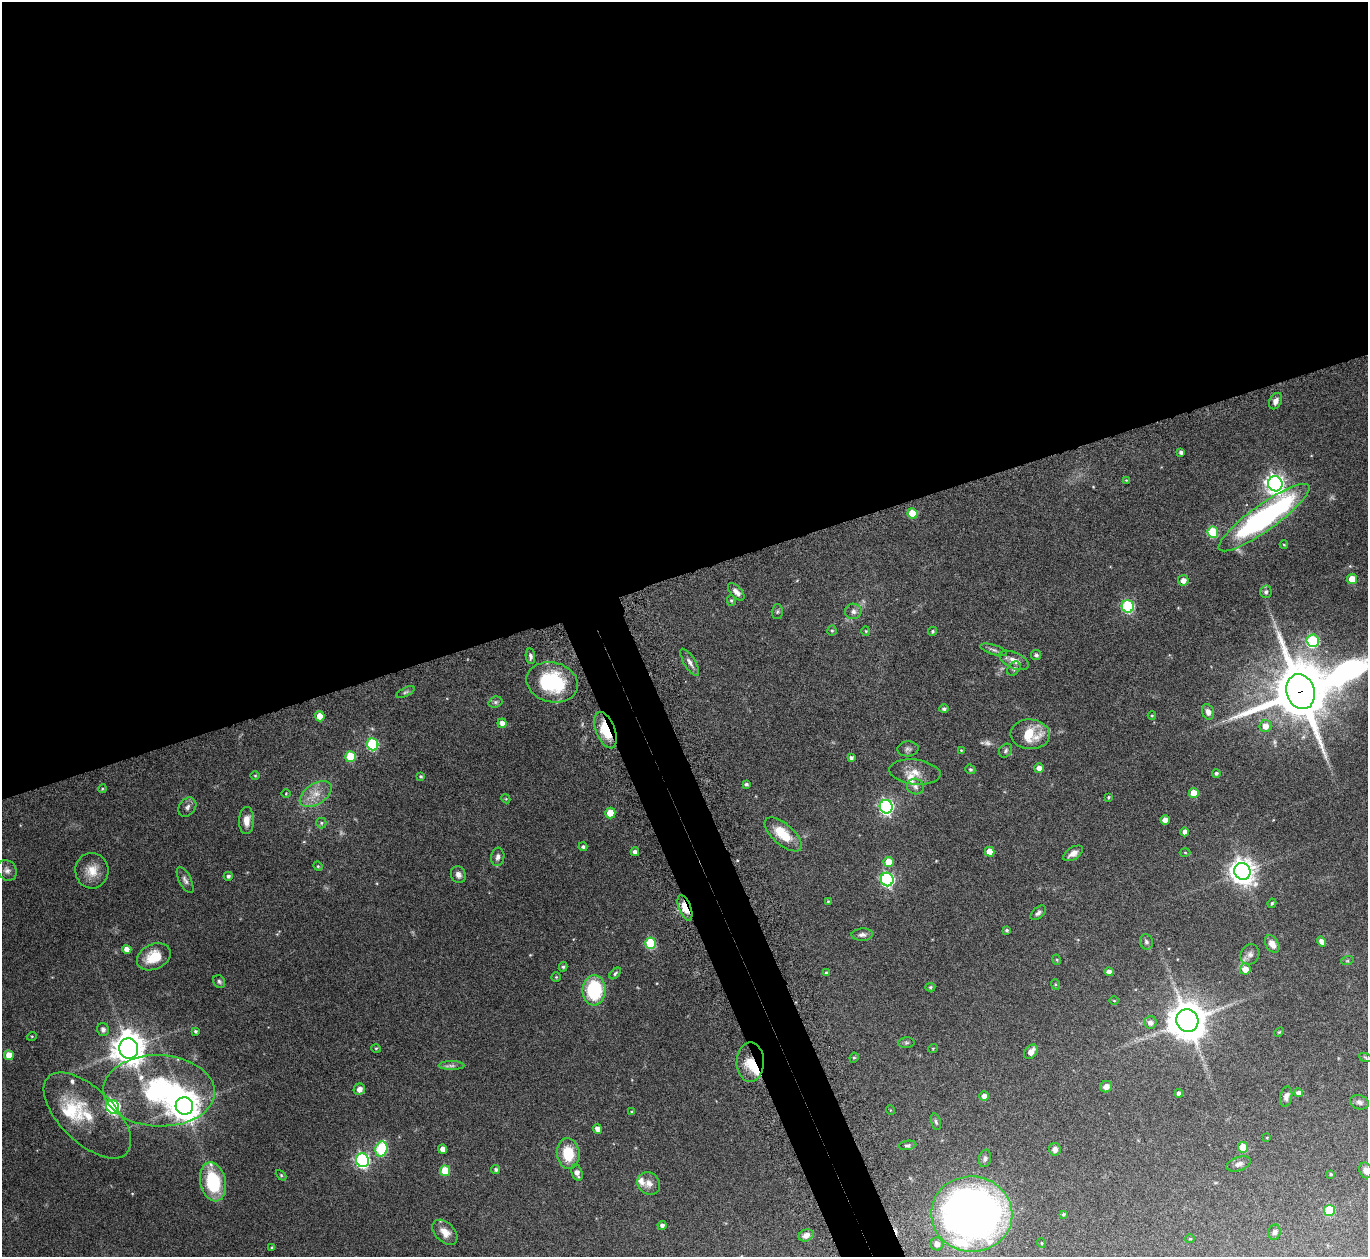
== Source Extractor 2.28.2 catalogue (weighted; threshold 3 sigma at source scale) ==
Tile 2 of 4 x 4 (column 2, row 1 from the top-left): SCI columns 1411-2776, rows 3959-5213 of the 5553 x 5541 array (HDU 1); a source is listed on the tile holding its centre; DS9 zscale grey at full resolution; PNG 1370 x 1259 px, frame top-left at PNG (2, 2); each listed source drawn as its Kron ellipse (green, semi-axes under 4 px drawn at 4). Shown black and unused: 48% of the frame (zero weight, under 8 of 15 exposures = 4% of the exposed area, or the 3 px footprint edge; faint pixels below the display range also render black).
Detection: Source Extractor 2.28.2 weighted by HDU 2 'WHT'; one run over the whole footprint, this tile lists its part. Background 0.0798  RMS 0.0027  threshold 0.0112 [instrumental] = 3 sigma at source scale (4.09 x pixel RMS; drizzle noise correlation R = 1.36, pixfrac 0.8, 0.05/0.05 arcsec/px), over >= 5 px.
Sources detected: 180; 3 too faint to see at this stretch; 2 inside a brighter object's white glare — neither listed nor drawn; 8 inside a brighter listed object's ellipse — not listed separately; the other 167 listed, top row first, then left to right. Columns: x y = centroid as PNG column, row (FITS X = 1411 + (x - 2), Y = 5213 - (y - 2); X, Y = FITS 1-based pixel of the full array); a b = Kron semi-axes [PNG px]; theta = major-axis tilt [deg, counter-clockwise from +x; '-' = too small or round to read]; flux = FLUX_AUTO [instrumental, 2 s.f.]
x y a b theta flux
1276 401 8 6 63 1.1
1181 452 4 3 - 0.66
1126 480 4 3 - 0.18
1275 484 7 7 - 130
912 513 5 5 - 6.6
1264 518 55 13 36 59
1213 532 5 5 - 13
1284 545 4 4 - 0.23
1352 579 5 5 - 4.6
1183 580 5 5 - 1.6
736 592 10 5 -46 1.3
1266 592 6 5 - 0.61
731 600 5 4 - 0.32
1128 606 6 6 - 28
853 611 8 7 - 0.95
777 612 7 5 88 0.41
832 630 5 4 - 0.32
866 631 5 4 - 0.28
933 631 5 4 - 0.38
1313 641 6 6 - 22
994 650 14 5 -17 0.73
1036 655 5 5 - 0.62
530 656 8 4 -83 0.67
1014 660 16 8 -24 1.8
690 662 15 5 -59 1.1
1014 669 8 5 50 0.56
552 682 26 20 -14 17
405 692 10 4 26 0.49
1301 692 18 14 -71 1500
495 702 7 5 20 0.51
944 709 4 4 - 0.51
1208 712 8 6 -71 1.2
320 716 5 5 - 3.7
1152 716 4 4 - 0.23
502 723 4 4 - 1.5
1265 726 6 6 - 2.3
606 730 19 9 -68 7.6
1030 734 19 15 -5 7
373 744 6 6 - 21
908 749 10 7 4 0.79
961 750 3 2 - 0.16
1006 751 7 6 - 0.51
351 757 5 5 - 10
851 758 4 4 - 0.73
1039 768 5 4 - 1.6
970 769 5 4 - 0.38
915 772 26 12 -7 3.1
1216 773 4 4 - 0.45
255 776 4 3 - 0.22
421 776 4 3 - 0.29
746 784 4 3 - 0.44
915 786 8 7 - 0.95
102 789 4 3 - 0.25
1194 793 5 5 - 3.7
286 794 5 3 - 0.19
316 794 18 10 33 3.3
1108 797 3 3 - 0.29
506 799 4 3 - 0.22
187 807 10 8 50 0.94
886 807 7 6 - 60
610 813 5 5 - 5.1
247 820 13 7 88 2.3
1165 820 4 4 - 1.9
321 823 5 5 - 0.4
1185 832 4 4 - 1.1
783 834 23 10 -41 6
583 847 4 4 - 0.45
635 852 4 4 - 0.96
990 852 5 4 - 3.1
1185 852 5 3 - 0.21
1073 853 11 6 33 1.5
498 857 9 6 83 0.89
889 862 5 5 - 4
318 866 5 4 - 0.29
7 870 11 9 -56 1.1
92 871 18 16 -85 3.8
1242 871 9 8 - 240
458 875 9 7 -69 1.1
228 876 4 4 - 0.58
887 879 7 6 - 44
185 880 14 6 -64 0.94
828 901 3 3 - 0.21
1272 903 5 4 - 0.31
685 908 13 6 -68 5.7
1038 913 9 5 42 0.71
1007 930 3 3 - 0.38
862 935 11 6 2 0.98
1321 941 5 4 - 1.2
1146 942 8 6 -72 0.69
651 943 5 5 - 15
1272 944 9 6 -58 2.1
127 949 4 4 - 1.7
1250 954 10 9 - 1.2
154 957 18 12 26 5.3
1057 960 5 3 - 0.25
1347 961 6 4 18 0.33
563 967 5 4 - 0.45
1245 969 5 5 - 2.3
1109 972 4 4 - 1.1
615 973 7 4 46 0.43
826 973 3 3 - 0.31
556 977 4 4 - 0.24
219 982 7 5 -56 0.49
1055 984 5 3 - 0.24
930 987 5 4 - 0.35
594 990 15 11 86 17
1114 1001 4 3 - 0.18
1187 1021 11 11 - 610
1150 1022 6 6 - 1.2
103 1030 6 6 - 0.81
195 1031 4 4 - 0.46
1279 1032 5 3 - 0.24
32 1036 5 3 - 0.21
906 1043 8 5 5 0.48
376 1048 5 3 - 0.25
933 1048 5 3 - 0.23
129 1049 10 9 - 430
1031 1052 8 5 50 1.8
9 1055 5 5 - 3.6
1365 1057 6 4 -20 0.34
854 1058 5 4 - 0.32
750 1062 20 13 89 5
452 1066 13 4 0 0.84
1106 1087 6 5 - 0.92
359 1089 6 5 - 1.2
159 1091 56 35 -2 38
1179 1093 4 4 - 1.1
1298 1093 4 4 - 1
984 1096 5 4 - 1.3
1286 1096 10 6 79 1.1
1359 1102 10 7 -17 0.8
184 1106 9 8 - 390
113 1107 7 6 - 52
890 1110 5 3 - 0.2
632 1112 4 4 - 0.31
87 1115 55 27 -44 11
936 1122 8 4 -75 0.46
597 1129 5 4 - 1.5
1267 1138 3 2 - 0.17
907 1145 9 4 8 0.52
1243 1147 5 5 - 6.5
381 1149 7 6 - 20
443 1149 4 4 - 1.5
1055 1149 6 5 - 1.1
568 1154 15 11 -83 7
985 1158 9 6 77 0.64
362 1160 7 6 - 51
1239 1164 12 7 20 1.1
496 1169 4 4 - 0.47
1366 1170 8 6 -68 1.4
445 1171 5 5 - 7.3
577 1173 8 5 -71 1.4
1331 1174 3 3 - 0.29
281 1175 6 4 -46 0.3
213 1182 20 12 -77 15
649 1183 12 10 -43 1.8
1329 1210 5 5 - 13
972 1214 40 38 -7 160
1063 1214 4 4 - 0.38
662 1225 4 4 - 0.77
445 1232 15 9 -44 2.4
1275 1232 7 6 - 0.7
806 1235 8 5 22 1.2
1190 1239 4 4 - 0.24
1041 1243 5 3 - 0.2
937 1244 6 6 - 1.5
272 1247 4 4 - 0.25
Overlapping masked pixels (flux is a lower limit): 4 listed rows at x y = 1301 692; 606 730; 685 908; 750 1062
Isophote crosses this tile's border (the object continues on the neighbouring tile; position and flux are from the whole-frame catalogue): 1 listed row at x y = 1366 1170